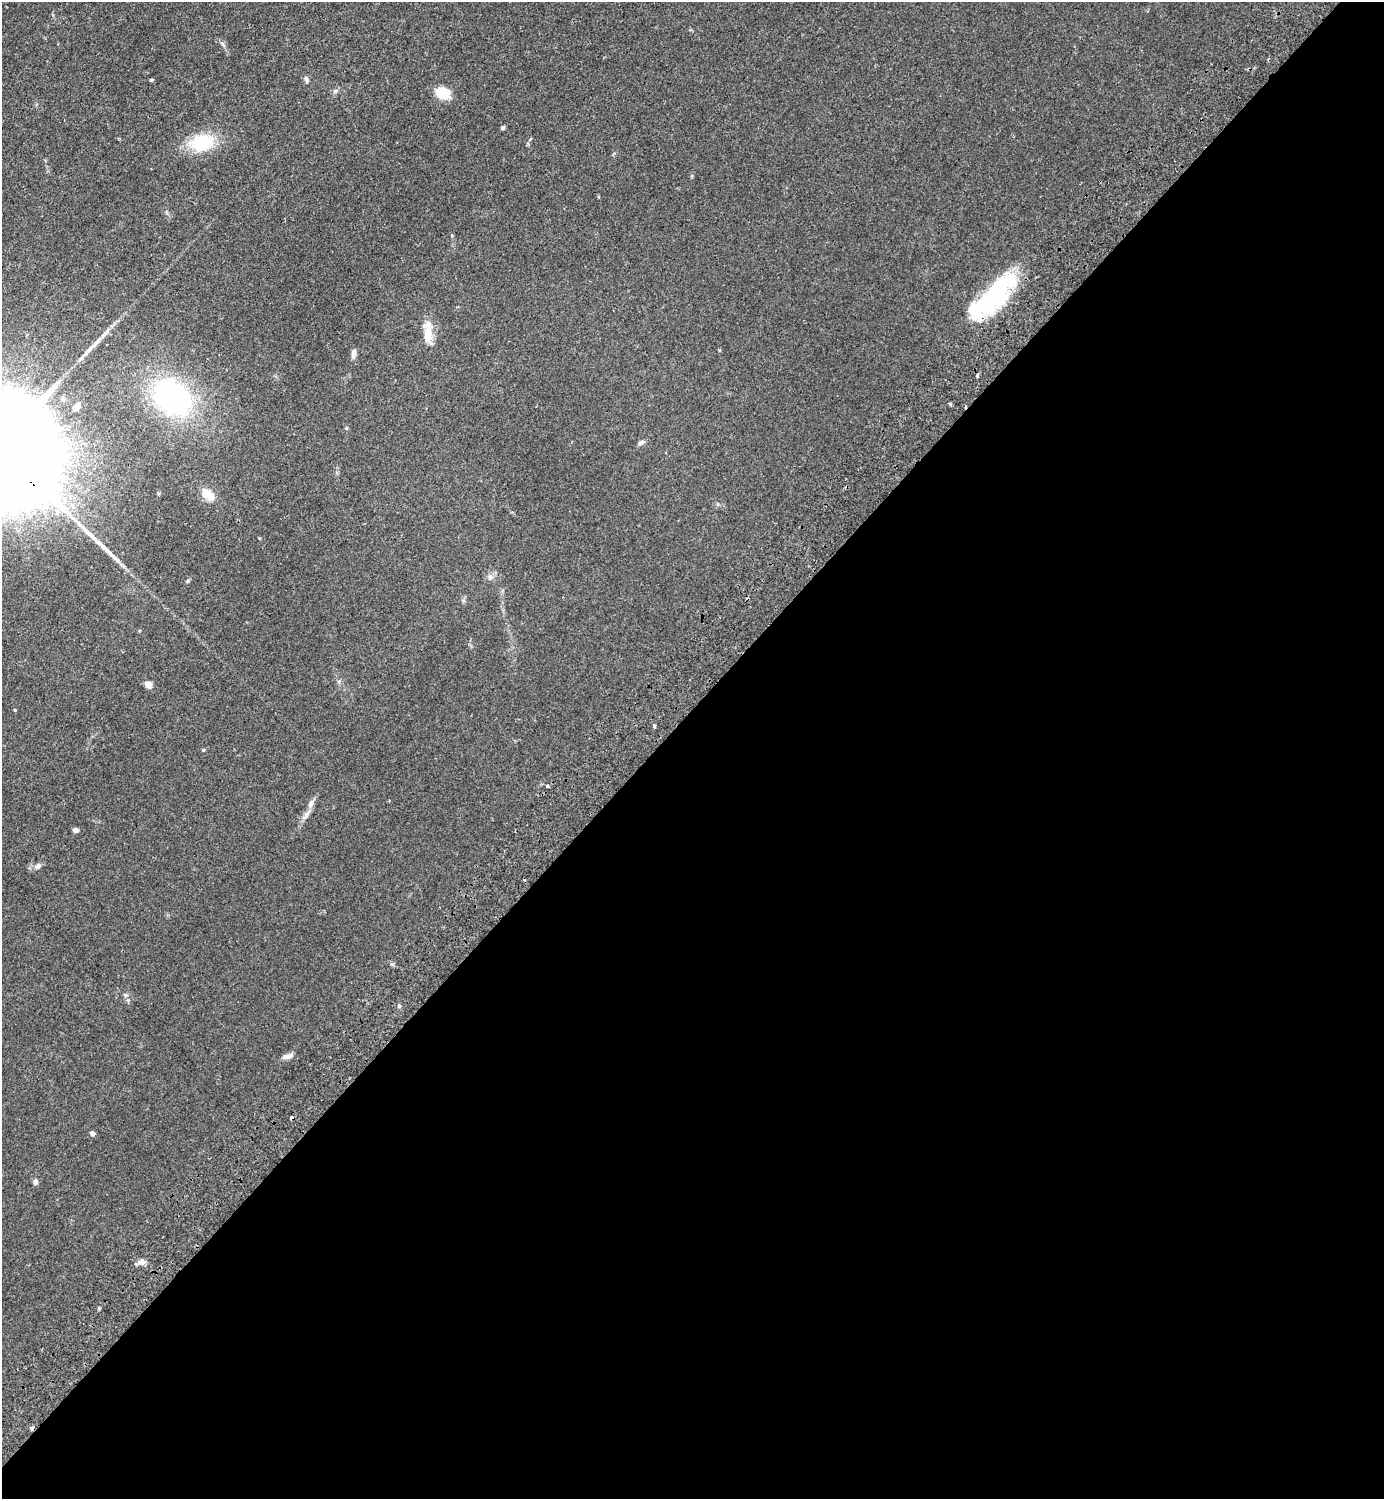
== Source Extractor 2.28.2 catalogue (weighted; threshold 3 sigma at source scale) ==
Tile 12 of 4 x 4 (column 4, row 3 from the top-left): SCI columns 4491-5872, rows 1539-3035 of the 6074 x 6069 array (HDU 1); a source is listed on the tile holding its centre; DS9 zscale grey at full resolution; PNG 1386 x 1501 px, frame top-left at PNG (2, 2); no overlay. Shown black and unused: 53% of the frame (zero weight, under 2 of 3 exposures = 3% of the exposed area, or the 3 px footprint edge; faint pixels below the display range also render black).
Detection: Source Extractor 2.28.2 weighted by HDU 2 'WHT'; one run over the whole footprint, this tile lists its part. Background 0.0793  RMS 0.0085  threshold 0.0385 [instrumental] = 3 sigma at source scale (4.5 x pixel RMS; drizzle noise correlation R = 1.50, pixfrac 1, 0.05/0.05 arcsec/px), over >= 5 px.
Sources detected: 39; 1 inside a brighter object's white glare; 4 cosmic-ray / hot-pixel residue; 1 long thin detection or spike segment (spike, bleed or trail) — not listed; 1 inside a brighter listed object's ellipse — not listed separately; the other 32 listed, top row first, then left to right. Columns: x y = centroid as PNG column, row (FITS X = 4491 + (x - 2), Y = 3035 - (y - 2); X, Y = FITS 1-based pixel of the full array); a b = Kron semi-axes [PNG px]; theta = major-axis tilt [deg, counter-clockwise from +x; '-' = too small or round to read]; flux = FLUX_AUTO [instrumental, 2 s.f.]
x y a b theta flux
306 79 8 5 -70 2.3
151 80 3 3 - 2
443 93 17 12 -14 15
503 128 6 4 42 1.3
202 143 20 15 16 46
993 295 65 21 45 97
428 332 31 10 -89 14
94 344 31 5 46 8.3
354 353 10 5 80 4.4
172 397 46 35 -39 140
950 404 4 4 - 1
77 406 10 6 70 3.9
346 428 4 4 - 0.95
641 443 10 6 22 2.4
208 494 14 9 -39 13
490 577 8 6 77 2.7
188 581 5 4 - 1.2
148 685 5 4 - 18
15 710 4 3 - 0.73
654 726 4 3 - 6.1
203 750 4 4 - 0.87
547 786 4 3 - 1.5
305 816 16 5 56 4.3
75 830 6 5 - 3
38 866 10 7 31 3.2
126 995 6 4 17 1.2
399 1006 5 4 - 1.4
288 1056 12 6 15 4.3
92 1133 4 4 - 4.9
35 1182 6 5 - 2.7
141 1262 10 7 14 4.1
32 1428 4 3 - 4.5
Overlapping masked pixels (flux is a lower limit): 2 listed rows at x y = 993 295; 32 1428